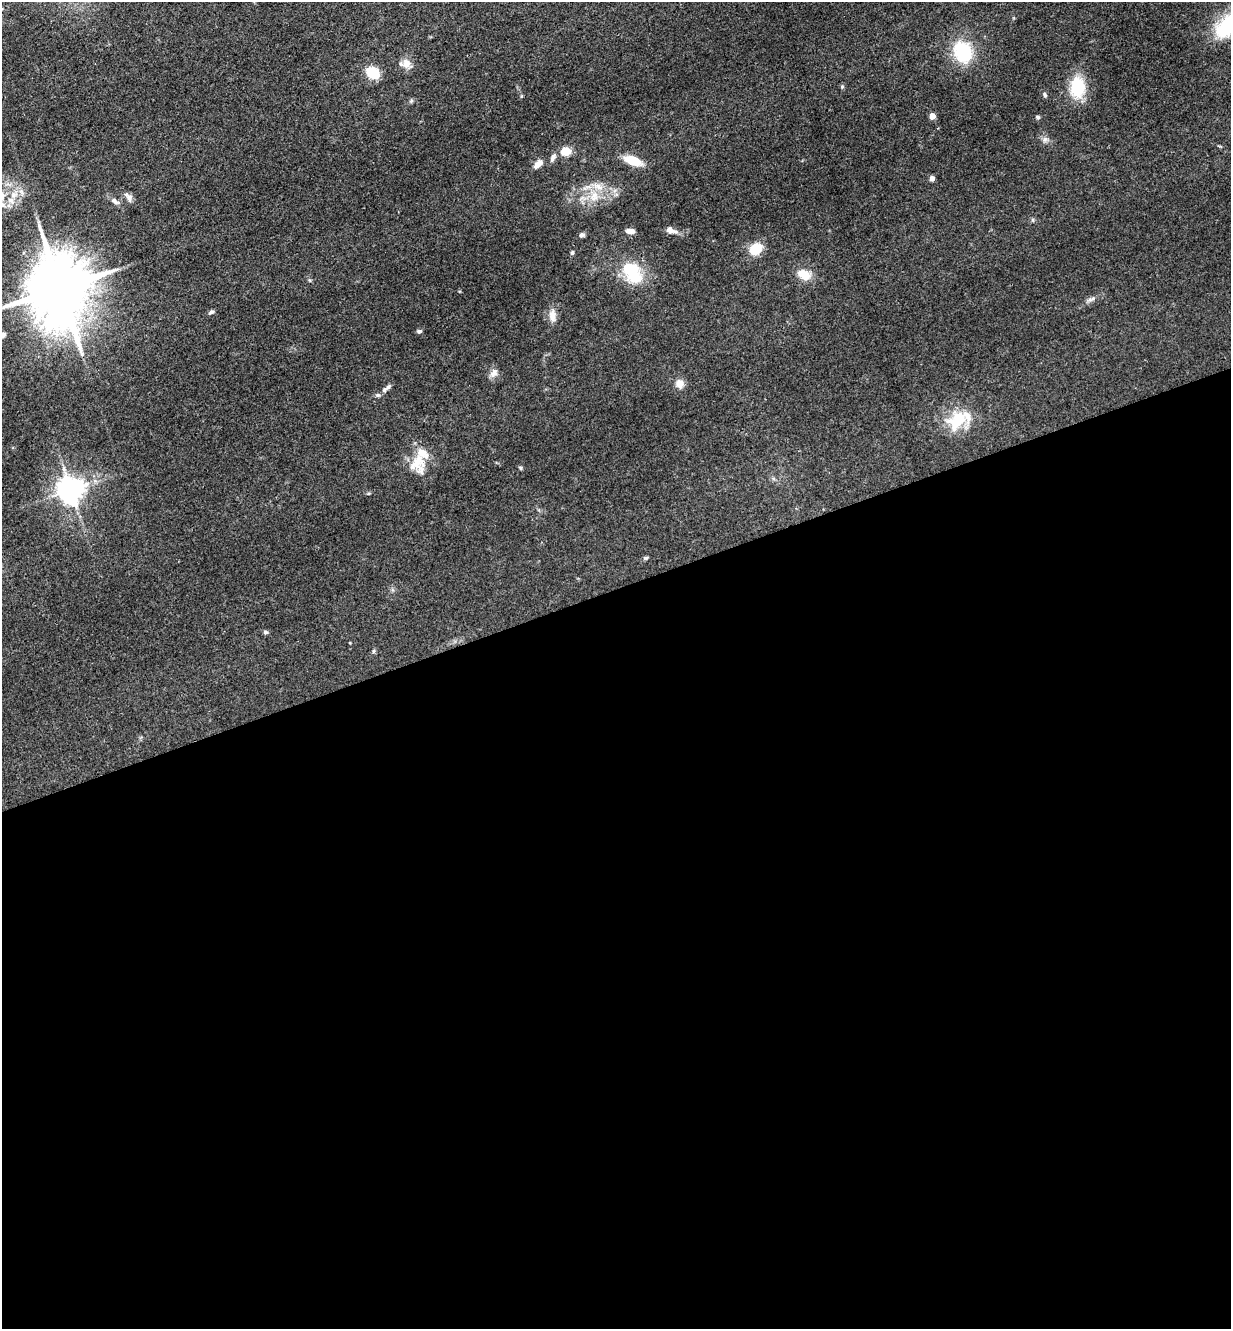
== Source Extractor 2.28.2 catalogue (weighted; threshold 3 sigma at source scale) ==
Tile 15 of 4 x 4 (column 3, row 4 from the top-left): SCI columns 2750-3978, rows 58-1384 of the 5372 x 5421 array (HDU 1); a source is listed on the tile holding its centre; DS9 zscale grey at full resolution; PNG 1233 x 1331 px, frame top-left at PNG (2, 2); no overlay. Shown black and unused: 56% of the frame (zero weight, under 3 of 4 exposures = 5% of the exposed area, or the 3 px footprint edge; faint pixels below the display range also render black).
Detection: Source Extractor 2.28.2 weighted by HDU 2 'WHT'; one run over the whole footprint, this tile lists its part. Background 0.0598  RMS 0.0054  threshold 0.0244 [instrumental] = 3 sigma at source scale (4.5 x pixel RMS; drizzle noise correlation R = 1.50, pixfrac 1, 0.05/0.05 arcsec/px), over >= 5 px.
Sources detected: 50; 5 inside a brighter listed object's ellipse — not listed separately; the other 45 listed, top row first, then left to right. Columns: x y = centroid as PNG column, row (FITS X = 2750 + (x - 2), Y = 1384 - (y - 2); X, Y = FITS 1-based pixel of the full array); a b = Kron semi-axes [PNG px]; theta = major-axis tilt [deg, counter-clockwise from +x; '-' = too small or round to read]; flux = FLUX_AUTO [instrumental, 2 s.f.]
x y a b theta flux
1230 24 38 19 40 42
962 52 21 16 -63 32
406 64 14 11 -82 4.3
373 73 13 10 -30 14
842 87 5 5 - 0.72
1077 87 23 16 88 20
1045 95 7 5 -61 0.97
411 101 6 4 19 0.84
932 116 4 4 - 7.8
1038 117 6 4 -28 0.79
1045 139 8 6 54 1.7
566 151 10 8 5 7.7
553 158 12 6 65 2.4
632 160 20 9 -19 11
538 164 11 6 41 4.2
932 178 4 4 - 3.9
14 195 11 8 26 4.5
594 196 16 11 75 8.4
129 198 12 7 -61 2.7
114 201 10 5 -42 2
1033 220 6 4 -72 0.7
669 230 9 7 -28 3.3
630 231 9 5 -1 3.5
582 235 7 6 - 1.3
755 249 15 11 41 12
572 253 5 4 - 0.94
632 272 31 19 -54 23
804 275 17 11 -25 7.9
60 289 19 15 -82 5200
1093 299 9 4 35 1.5
211 312 8 5 21 1.1
553 315 16 9 -90 4.4
419 331 7 5 16 1.1
2 335 7 6 - 2.2
494 373 13 7 60 2.9
679 384 10 9 - 4.5
388 387 9 6 44 1.8
377 395 7 5 0 1.1
957 421 27 20 36 20
418 463 29 22 -80 13
520 468 5 4 - 0.8
70 490 8 8 - 650
646 558 6 4 -17 0.71
265 632 5 5 - 1.2
373 651 6 4 88 0.75
Isophote crosses this tile's border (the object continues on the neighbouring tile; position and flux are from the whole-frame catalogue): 3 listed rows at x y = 1230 24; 60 289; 2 335